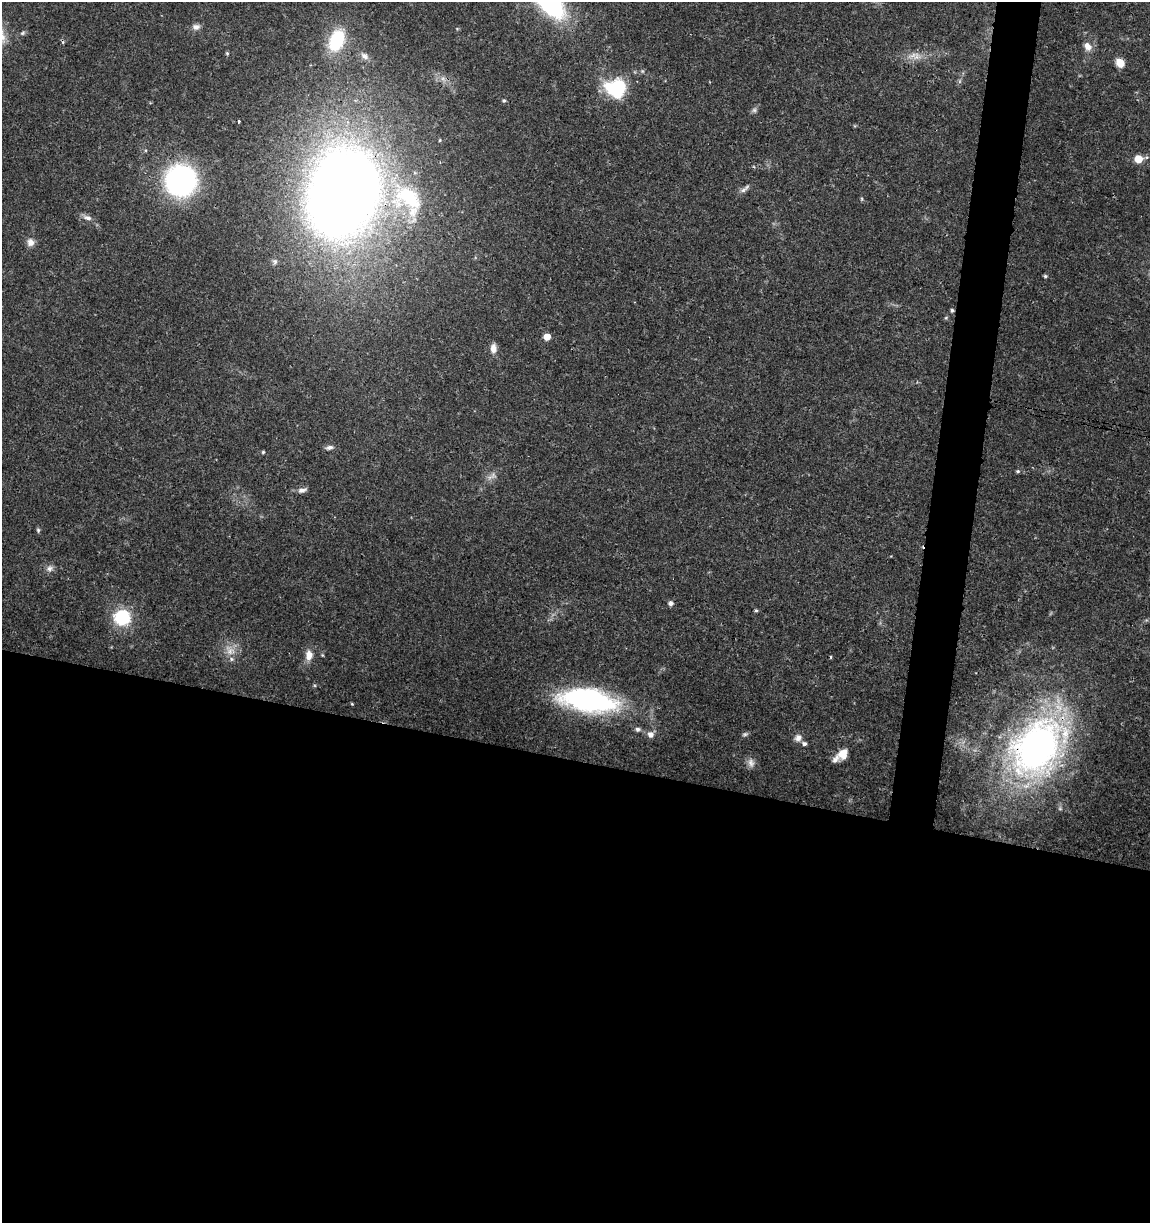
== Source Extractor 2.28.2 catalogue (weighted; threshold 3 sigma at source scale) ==
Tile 14 of 4 x 4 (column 2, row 4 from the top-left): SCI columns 1375-2522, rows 11-1231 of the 5104 x 4898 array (HDU 1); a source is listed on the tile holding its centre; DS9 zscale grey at full resolution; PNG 1152 x 1225 px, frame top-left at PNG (2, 2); no overlay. Shown black and unused: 41% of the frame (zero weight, under 3 of 4 exposures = <1% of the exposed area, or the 3 px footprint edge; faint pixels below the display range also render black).
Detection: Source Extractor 2.28.2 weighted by HDU 2 'WHT'; one run over the whole footprint, this tile lists its part. Background 0.0341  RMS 0.0023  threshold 0.0101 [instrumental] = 3 sigma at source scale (4.5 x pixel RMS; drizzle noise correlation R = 1.50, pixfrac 1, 0.0396/0.0396 arcsec/px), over >= 5 px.
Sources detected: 57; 1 too faint to see at this stretch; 1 inside a brighter object's white glare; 2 cosmic-ray / hot-pixel residue — not listed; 4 inside a brighter listed object's ellipse — not listed separately; the other 49 listed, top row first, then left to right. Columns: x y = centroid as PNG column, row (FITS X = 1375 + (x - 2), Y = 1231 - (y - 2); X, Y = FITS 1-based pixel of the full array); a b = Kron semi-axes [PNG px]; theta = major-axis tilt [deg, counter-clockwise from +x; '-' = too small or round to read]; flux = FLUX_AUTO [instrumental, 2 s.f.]
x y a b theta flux
196 27 10 7 1 1.1
22 33 7 5 36 0.42
336 40 25 16 68 13
1087 46 12 9 -59 1.7
227 53 5 4 - 0.31
364 56 12 8 -39 1.3
916 56 14 10 62 2
1120 63 9 8 - 2.8
960 81 7 4 71 0.43
616 89 15 14 - 21
504 101 5 5 - 0.36
440 140 4 3 - 0.22
1139 159 5 5 - 6.9
181 180 23 23 - 56
350 183 74 51 -53 210
743 190 9 6 12 0.8
862 199 6 4 -90 0.25
413 212 18 13 78 3.9
87 218 13 7 -20 1.2
30 242 11 9 -75 1.4
275 261 7 6 - 0.52
1045 276 5 4 - 0.34
952 310 5 4 - 0.34
946 318 5 5 - 0.28
547 337 5 5 - 3.4
493 348 11 7 -87 1.6
329 447 9 5 11 0.77
263 452 4 4 - 0.28
1018 471 5 4 - 0.36
493 475 9 9 - 1.1
302 490 11 6 11 0.99
38 530 6 5 - 0.38
49 568 9 8 - 0.99
670 603 5 5 - 0.85
756 610 5 4 - 0.31
122 617 14 13 - 13
230 650 17 11 -43 2.8
309 655 12 8 87 2.2
322 655 5 3 - 0.21
831 657 4 3 - 0.26
589 700 51 20 -9 53
352 704 4 3 - 0.22
638 729 7 6 - 0.62
745 734 8 5 10 0.48
650 735 8 8 - 1.3
798 738 10 9 - 1.2
1037 747 61 44 54 96
843 754 10 9 - 3.3
751 763 13 8 -74 1.2
Overlapping masked pixels (flux is a lower limit): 2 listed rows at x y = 350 183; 1037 747